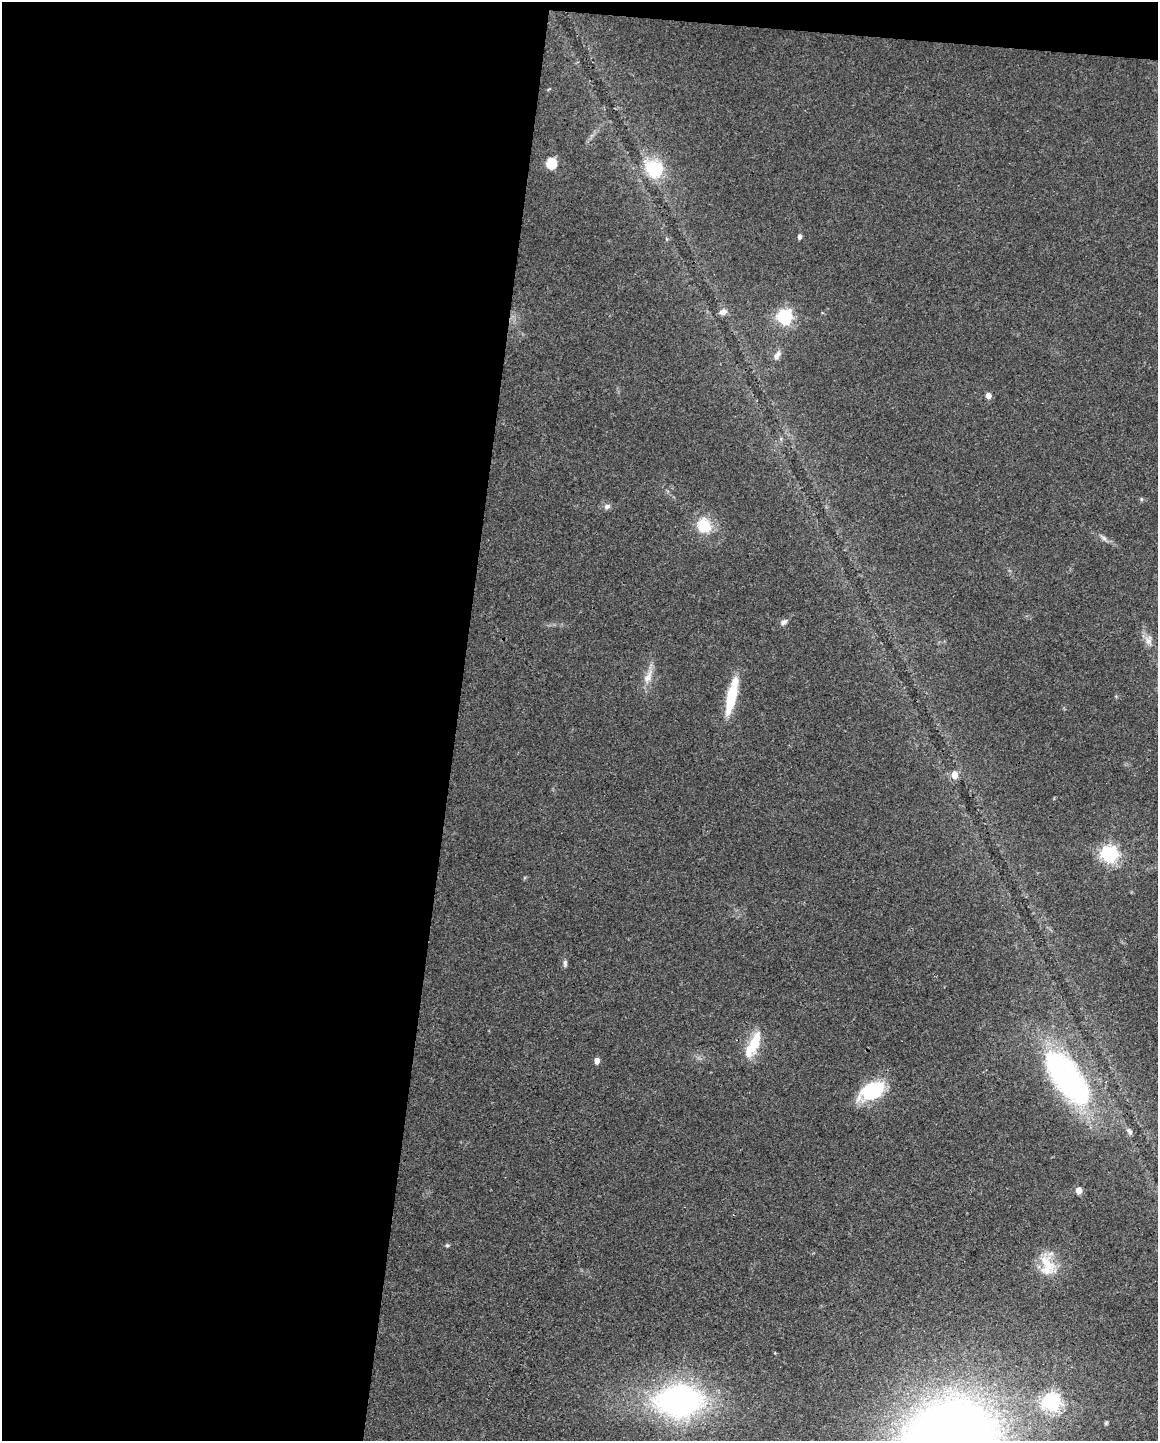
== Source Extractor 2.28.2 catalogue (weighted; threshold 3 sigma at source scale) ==
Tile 1 of 4 x 3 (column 1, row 1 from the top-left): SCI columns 3-1158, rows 3101-4539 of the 4625 x 4647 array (HDU 1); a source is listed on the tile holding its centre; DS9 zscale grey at full resolution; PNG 1160 x 1443 px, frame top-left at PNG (2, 2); no overlay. Shown black and unused: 41% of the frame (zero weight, under 3 of 4 exposures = <1% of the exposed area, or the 3 px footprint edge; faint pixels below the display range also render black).
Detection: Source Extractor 2.28.2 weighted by HDU 2 'WHT'; one run over the whole footprint, this tile lists its part. Background 0.0823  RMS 0.0066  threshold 0.0296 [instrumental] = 3 sigma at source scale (4.5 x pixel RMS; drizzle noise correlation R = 1.50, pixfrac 1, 0.05/0.05 arcsec/px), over >= 5 px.
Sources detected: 31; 2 inside a brighter listed object's ellipse — not listed separately; the other 29 listed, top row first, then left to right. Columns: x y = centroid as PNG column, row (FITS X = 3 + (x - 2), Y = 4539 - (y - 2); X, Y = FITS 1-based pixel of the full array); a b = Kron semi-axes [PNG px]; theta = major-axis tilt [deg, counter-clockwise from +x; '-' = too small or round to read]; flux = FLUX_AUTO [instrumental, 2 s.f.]
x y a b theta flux
551 163 6 5 - 52
655 169 7 7 - 110
800 237 6 5 - 1.9
723 312 9 7 21 3.5
785 317 6 6 - 200
777 355 13 7 58 3.4
988 395 5 4 - 5.7
1141 499 6 4 -71 0.77
607 506 9 6 20 2.3
706 525 26 14 -65 14
1104 538 10 5 -45 2.1
783 622 9 5 39 2.7
1148 640 13 10 81 4.4
648 677 23 8 63 7.2
731 696 44 10 77 27
955 775 5 4 - 13
1109 854 6 6 - 260
565 963 10 5 -85 1.7
755 1042 32 12 63 17
597 1060 5 4 - 5.4
1067 1078 70 30 -54 160
872 1091 32 18 29 34
1129 1131 10 6 -50 2.6
1079 1190 5 4 - 11
447 1245 5 5 - 0.96
1047 1265 30 18 -74 18
679 1401 43 30 3 190
1051 1402 7 6 - 290
1106 1423 7 4 46 0.94